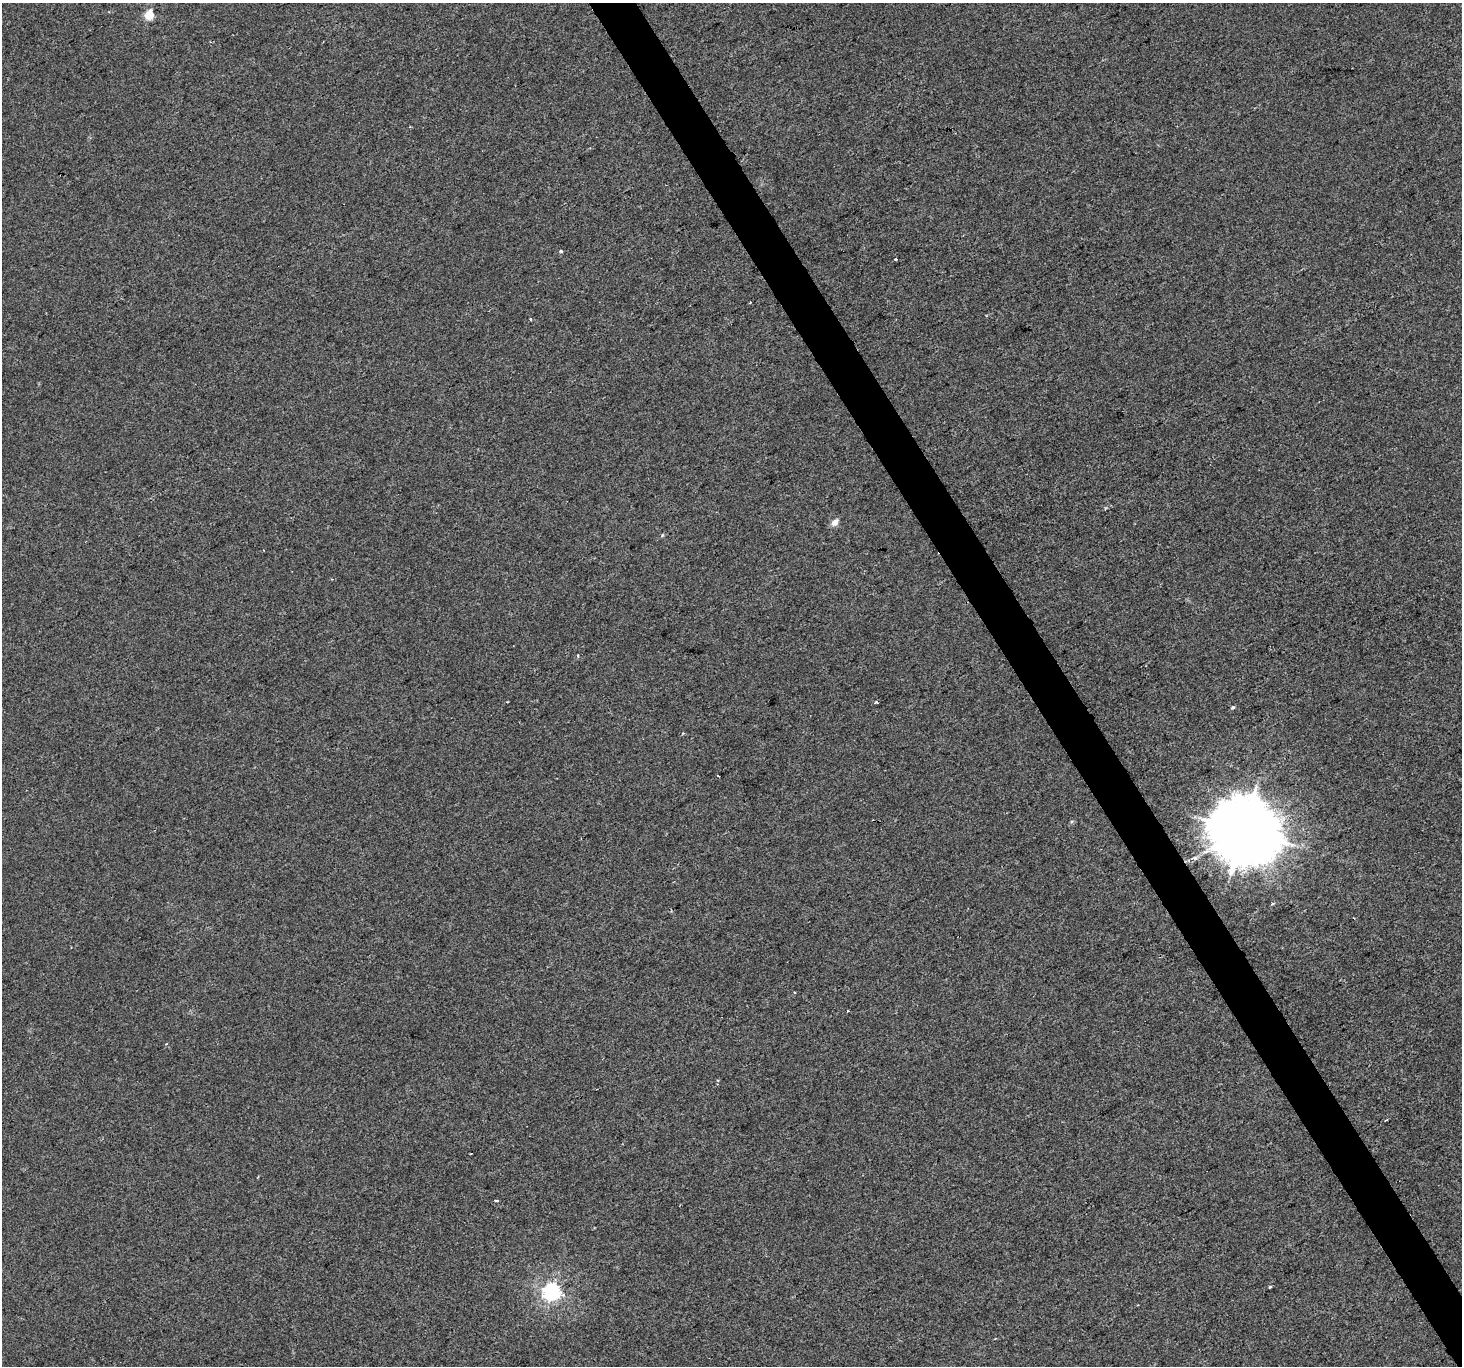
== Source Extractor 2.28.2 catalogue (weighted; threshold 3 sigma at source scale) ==
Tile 6 of 4 x 4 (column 2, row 2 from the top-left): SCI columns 1461-2920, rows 2841-4204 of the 5842 x 5741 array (HDU 1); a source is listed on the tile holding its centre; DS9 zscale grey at full resolution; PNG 1464 x 1368 px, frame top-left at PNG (2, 3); no overlay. Shown black and unused: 3% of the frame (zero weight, under 2 of 3 exposures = <1% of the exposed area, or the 3 px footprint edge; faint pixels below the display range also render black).
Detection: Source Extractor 2.28.2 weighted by HDU 2 'WHT'; one run over the whole footprint, this tile lists its part. Background 0.00199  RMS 0.0047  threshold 0.0214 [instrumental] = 3 sigma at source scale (4.5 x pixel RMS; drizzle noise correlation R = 1.50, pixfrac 1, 0.0396/0.0396 arcsec/px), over >= 5 px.
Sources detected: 18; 1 cosmic-ray / hot-pixel residue — not listed; the other 17 listed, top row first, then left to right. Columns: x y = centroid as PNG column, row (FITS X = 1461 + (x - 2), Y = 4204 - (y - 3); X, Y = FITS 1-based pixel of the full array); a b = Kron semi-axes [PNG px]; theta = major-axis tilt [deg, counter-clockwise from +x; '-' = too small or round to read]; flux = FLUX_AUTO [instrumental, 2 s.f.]
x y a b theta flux
149 15 5 5 - 21
561 251 4 4 - 0.61
896 259 3 3 - 1.1
531 318 4 3 - 0.68
835 522 11 7 41 2.6
662 535 5 4 - 0.64
578 656 4 3 - 0.51
876 703 4 3 - 1.3
1233 707 5 5 - 0.74
718 776 3 2 - 0.45
1244 830 20 19 - 3400
1272 904 4 3 - 1.4
794 992 3 3 - 0.78
847 1011 3 2 - 0.74
496 1200 5 3 - 1.4
1270 1287 4 3 - 0.45
552 1292 7 6 - 190